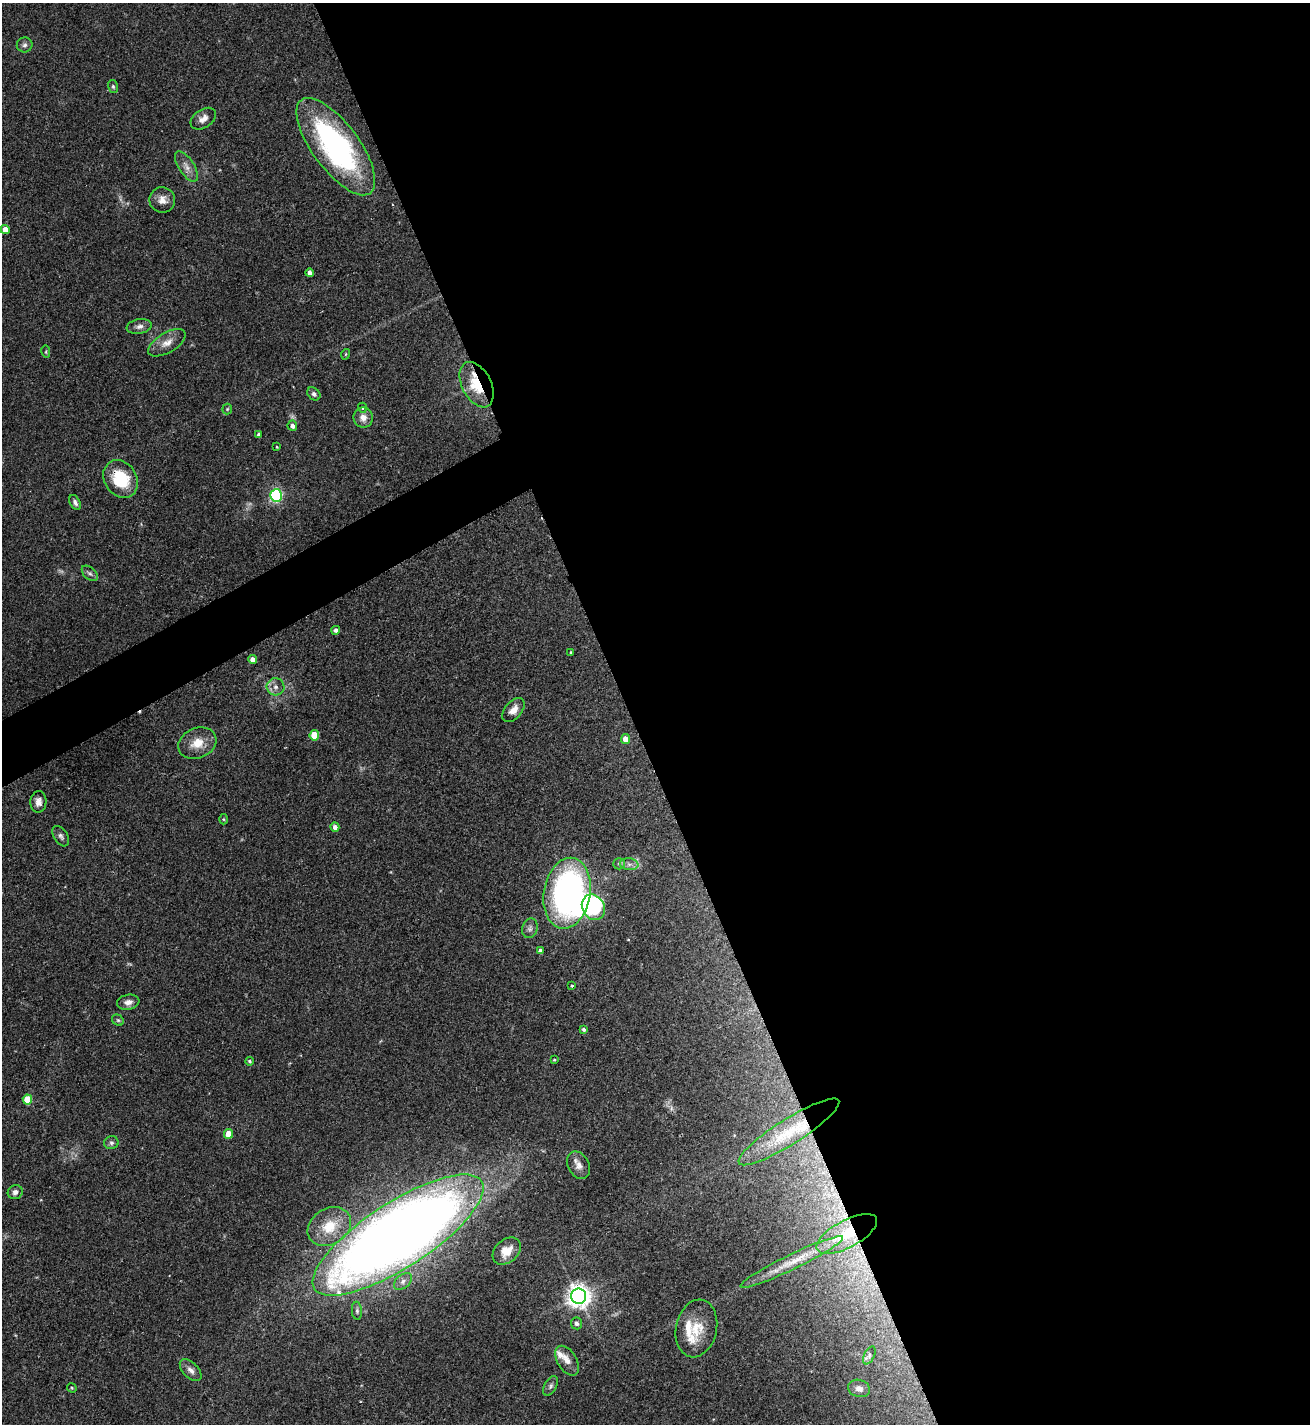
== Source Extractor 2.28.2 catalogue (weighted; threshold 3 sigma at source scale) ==
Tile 8 of 4 x 4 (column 4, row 2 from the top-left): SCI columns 4087-5394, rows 2851-4272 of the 5688 x 5698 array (HDU 1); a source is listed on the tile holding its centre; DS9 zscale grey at full resolution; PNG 1312 x 1426 px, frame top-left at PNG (2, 3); each listed source drawn as its Kron ellipse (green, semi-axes under 4 px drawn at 4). Shown black and unused: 54% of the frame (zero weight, under 2 of 3 exposures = <1% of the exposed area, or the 3 px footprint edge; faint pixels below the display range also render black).
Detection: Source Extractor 2.28.2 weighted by HDU 2 'WHT'; one run over the whole footprint, this tile lists its part. Background 0.0713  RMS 0.0061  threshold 0.0274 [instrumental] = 3 sigma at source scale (4.5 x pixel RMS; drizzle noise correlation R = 1.50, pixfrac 1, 0.05/0.05 arcsec/px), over >= 5 px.
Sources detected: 80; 4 too faint to see at this stretch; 2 inside a brighter object's white glare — neither listed nor drawn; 4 inside a brighter listed object's ellipse — not listed separately; the other 70 listed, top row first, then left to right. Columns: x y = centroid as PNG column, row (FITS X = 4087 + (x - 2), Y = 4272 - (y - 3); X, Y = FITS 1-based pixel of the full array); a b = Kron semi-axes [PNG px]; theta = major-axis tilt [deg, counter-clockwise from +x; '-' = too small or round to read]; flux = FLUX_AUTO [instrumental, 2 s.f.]
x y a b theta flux
25 45 8 7 - 2.1
113 87 7 5 -73 1.1
203 119 14 9 33 4.4
336 147 58 23 -53 120
186 166 17 7 -57 4.5
162 200 13 12 - 5.5
5 230 4 4 - 6.6
310 273 4 4 - 3
139 326 13 7 9 3
167 343 21 10 30 6.6
46 352 6 4 -80 0.78
346 354 5 3 - 0.55
477 385 24 14 -63 21
314 394 7 5 -44 1.6
362 408 5 4 - 0.96
227 409 5 5 - 0.83
363 418 10 9 - 4.8
292 426 5 5 - 2.8
259 434 3 3 - 1.3
277 447 3 3 - 0.53
121 479 20 16 -57 28
276 495 6 6 - 85
75 502 8 5 -64 1.9
90 573 9 5 -43 1.8
336 630 4 4 - 2
571 652 3 2 - 0.62
253 660 4 4 - 3.6
275 687 9 8 - 3.1
513 710 14 8 49 5.1
314 735 5 5 - 18
625 739 5 4 - 5.8
197 743 20 15 22 10
38 802 11 8 88 3.7
224 819 5 3 - 0.6
335 827 5 4 - 3.2
61 836 11 6 -57 2.1
619 864 6 5 - 1.2
629 864 9 6 -7 2.5
567 893 36 23 80 170
593 907 13 11 -60 70
530 928 10 7 74 2.2
540 951 4 4 - 2.5
572 986 3 3 - 0.96
128 1002 11 7 10 3.6
118 1020 6 5 - 1
584 1029 3 3 - 1.3
554 1060 4 3 - 0.59
249 1061 4 3 - 0.81
27 1099 5 4 - 16
789 1132 59 13 32 23
228 1134 5 4 - 11
111 1143 7 6 - 1.8
579 1165 14 10 -63 4.2
15 1192 7 7 - 2.7
329 1226 23 18 33 16
847 1234 33 13 28 22
398 1235 99 32 33 1000
507 1251 16 11 42 8.7
792 1262 57 7 26 13
403 1281 10 6 39 2.6
579 1296 7 7 - 530
357 1311 9 5 -85 1.5
577 1323 6 5 - 1.9
696 1328 29 20 78 17
869 1355 10 5 64 1.5
567 1361 16 9 -58 5.2
191 1370 13 7 -46 3.3
550 1386 10 6 59 1.8
72 1388 5 4 - 0.62
859 1388 11 8 -15 3.3
Overlapping masked pixels (flux is a lower limit): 4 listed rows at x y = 477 385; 121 479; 567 893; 847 1234